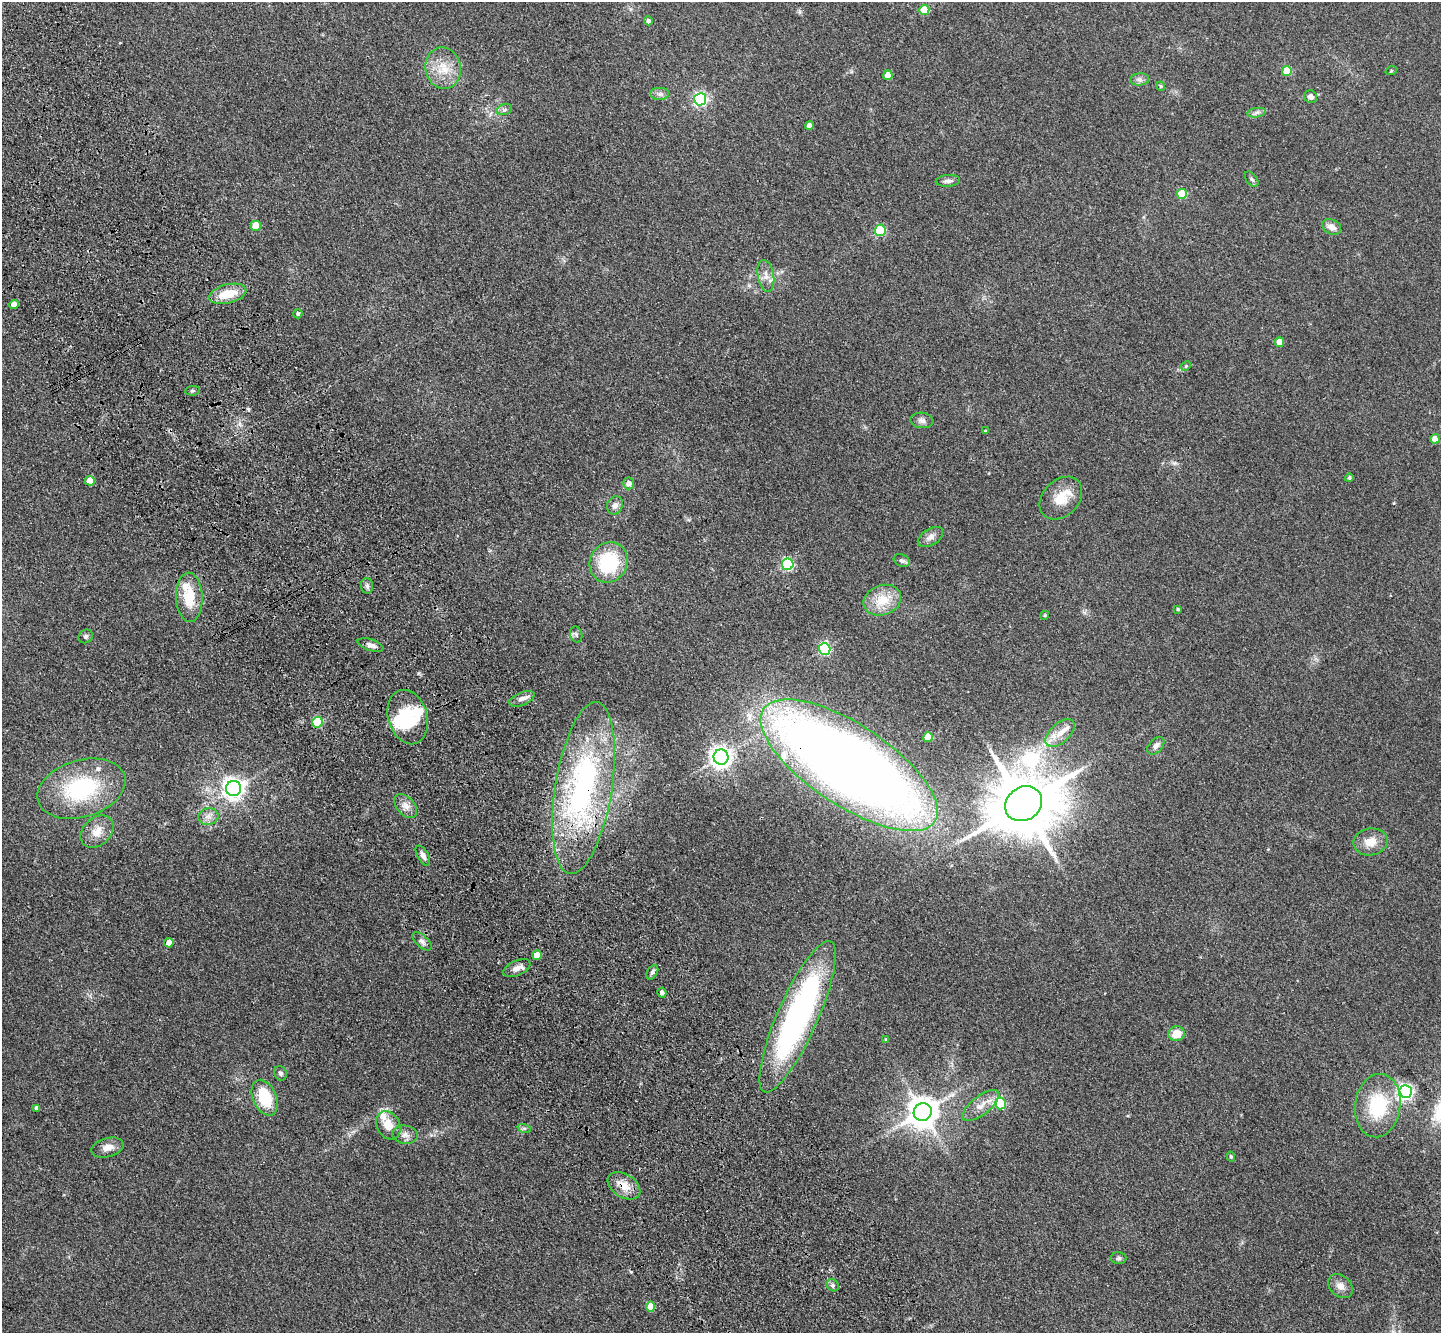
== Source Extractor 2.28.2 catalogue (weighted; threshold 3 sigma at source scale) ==
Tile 11 of 4 x 4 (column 3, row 3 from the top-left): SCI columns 2982-4420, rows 1688-3018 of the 5965 x 5897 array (HDU 1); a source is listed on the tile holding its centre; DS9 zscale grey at full resolution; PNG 1443 x 1335 px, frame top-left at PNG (2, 2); each listed source drawn as its Kron ellipse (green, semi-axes under 4 px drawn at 4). Shown black and unused: <1% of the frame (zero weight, under 3 of 4 exposures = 6% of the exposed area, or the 3 px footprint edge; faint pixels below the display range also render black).
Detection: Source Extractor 2.28.2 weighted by HDU 2 'WHT'; one run over the whole footprint, this tile lists its part. Background 0.115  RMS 0.0064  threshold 0.0287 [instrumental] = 3 sigma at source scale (4.5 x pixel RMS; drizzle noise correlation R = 1.50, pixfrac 1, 0.05/0.05 arcsec/px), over >= 5 px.
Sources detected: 100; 3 inside a brighter object's white glare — neither listed nor drawn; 5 inside a brighter listed object's ellipse — not listed separately; the other 92 listed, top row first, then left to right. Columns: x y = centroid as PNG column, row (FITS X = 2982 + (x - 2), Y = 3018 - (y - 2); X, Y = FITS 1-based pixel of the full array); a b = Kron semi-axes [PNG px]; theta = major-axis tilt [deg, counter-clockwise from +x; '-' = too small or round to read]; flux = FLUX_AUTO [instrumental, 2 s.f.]
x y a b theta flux
924 10 5 5 - 19
648 21 4 4 - 1.7
443 68 21 18 -78 14
1287 71 5 5 - 18
1391 71 6 3 18 0.63
888 75 5 4 - 8.7
1140 79 9 6 6 2.2
1161 86 4 4 - 0.75
660 94 9 6 0 2.4
1311 97 7 6 - 3.3
700 99 6 6 - 130
504 110 8 5 17 1.5
1257 113 9 4 9 1.9
809 125 4 4 - 4.4
1252 179 9 5 -52 1.4
948 181 12 6 4 2.2
1182 194 5 5 - 26
256 226 5 5 - 16
1332 227 10 7 -28 4.4
880 230 6 5 - 44
766 276 16 8 -80 4.7
228 294 19 9 14 15
14 304 4 4 - 5.5
298 314 4 4 - 1.2
1280 342 5 4 - 8.7
1186 366 5 4 - 0.7
192 391 7 4 6 0.97
922 420 11 7 -6 2.7
985 431 4 3 - 0.65
1435 439 4 4 - 8.3
1349 478 4 4 - 1.2
90 481 5 5 - 6.8
629 483 6 5 - 4.1
1061 498 24 18 45 14
615 505 9 7 71 3
930 537 14 8 32 3.6
902 561 8 6 -24 1.7
609 562 21 18 61 42
788 564 6 5 - 85
367 586 7 6 - 1.8
189 597 25 13 -88 19
882 600 19 15 21 15
1178 609 3 3 - 0.76
1045 615 4 3 - 0.62
576 634 8 6 -73 1.6
86 636 7 6 - 1.4
371 645 13 5 -18 3
825 649 6 5 - 82
522 699 13 6 22 3.1
408 717 28 19 -73 27
318 722 5 5 - 33
1060 733 18 9 43 7.8
928 737 5 5 - 15
1156 746 10 6 48 3.1
721 757 7 7 - 400
849 765 102 40 -33 1000
233 788 7 7 - 410
583 788 87 28 81 150
81 789 45 28 17 64
1024 804 19 16 35 5800
406 806 14 9 -49 4.8
208 817 10 8 11 3.8
97 832 19 13 45 8.5
1370 842 17 13 10 8.5
423 856 11 5 -59 3
422 941 12 6 -44 2.4
169 943 4 4 - 5.9
537 955 5 4 - 9.9
517 968 14 7 24 4.5
652 972 8 5 58 1.5
662 993 5 4 - 2.2
798 1017 82 20 66 180
1176 1034 8 7 - 9.8
886 1040 4 4 - 0.76
280 1073 7 6 - 1.5
1406 1091 6 6 - 190
265 1098 19 11 -66 26
1000 1103 6 5 - 26
981 1106 22 9 38 8.2
1378 1106 32 22 83 39
37 1108 4 4 - 1.9
923 1112 9 9 - 1100
388 1125 15 11 -62 9
524 1128 7 4 -18 1.2
405 1135 13 9 -6 3.9
108 1148 16 9 14 6
1231 1157 5 4 - 0.84
624 1186 18 11 -32 8.6
1119 1258 8 6 1 1.3
833 1285 6 5 - 1.4
1340 1286 14 10 -43 4.8
651 1306 5 4 - 8.4
Overlapping masked pixels (flux is a lower limit): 4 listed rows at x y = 189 597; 849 765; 583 788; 624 1186